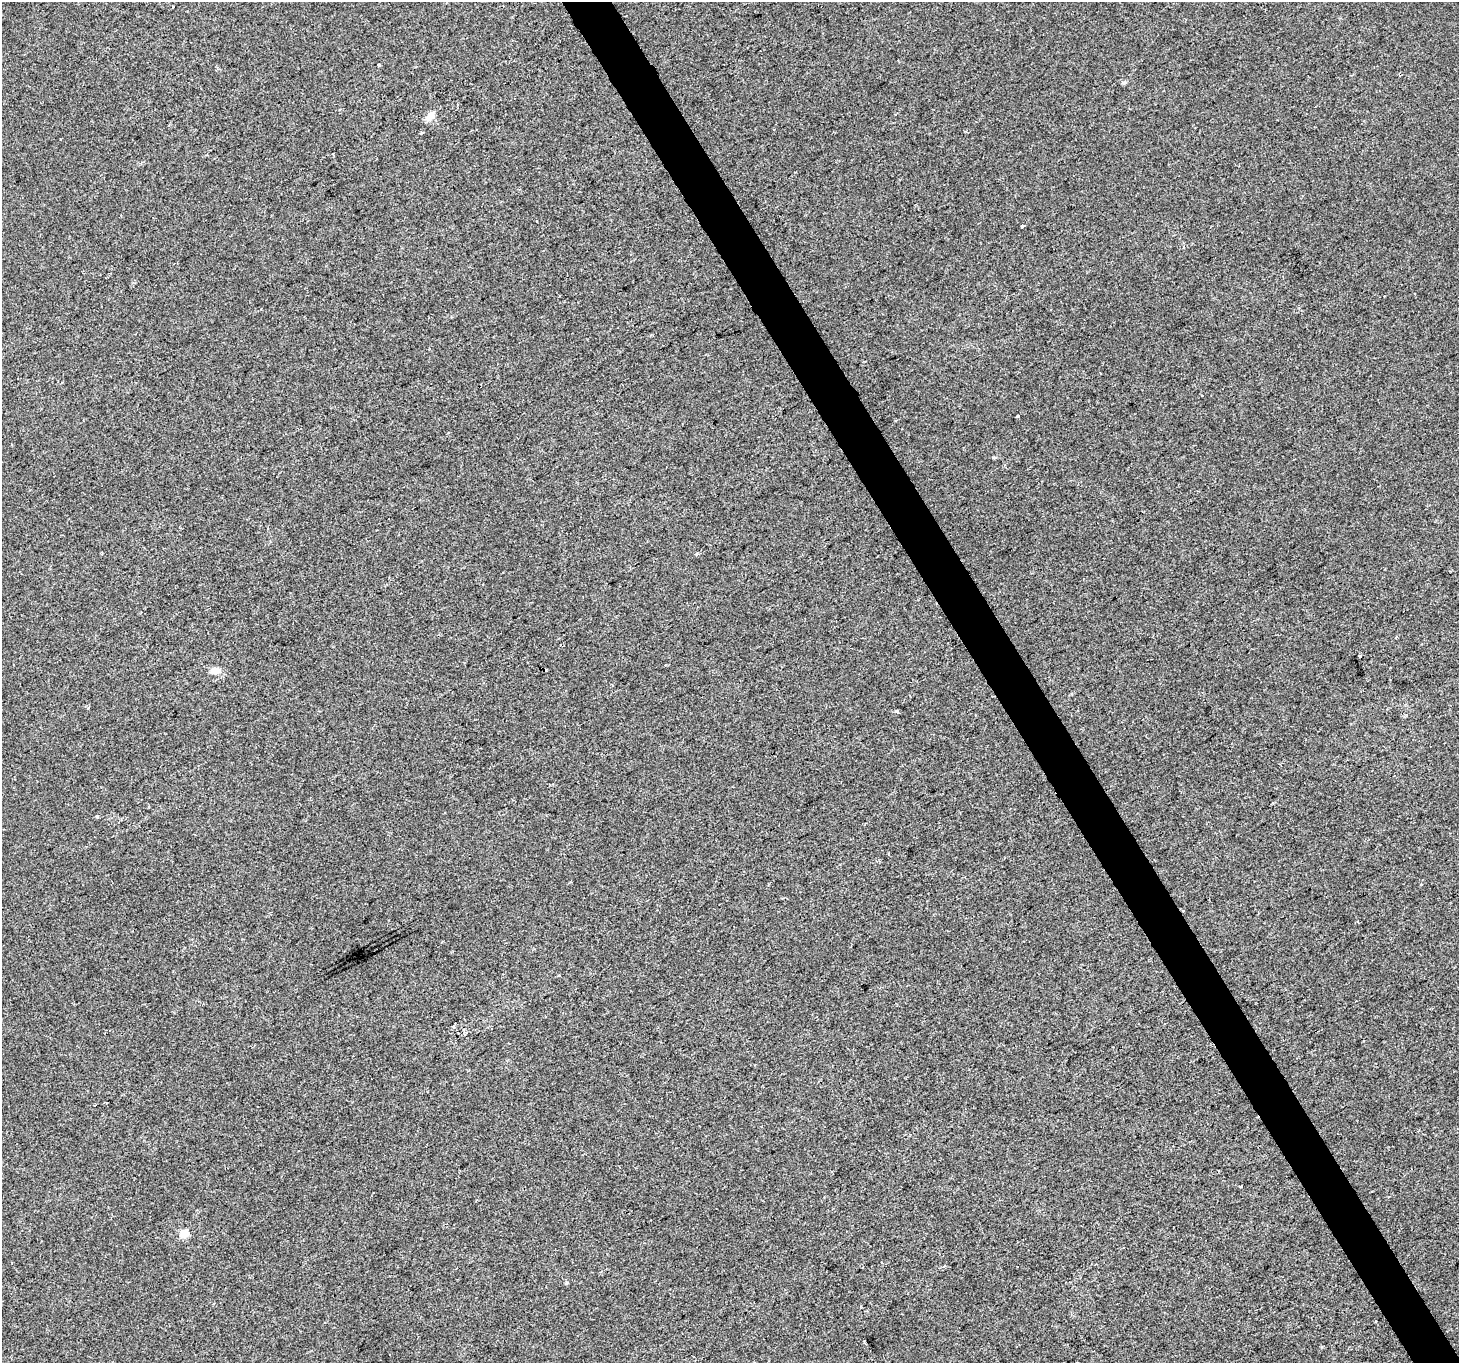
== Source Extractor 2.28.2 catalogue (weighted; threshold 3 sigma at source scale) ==
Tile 6 of 4 x 4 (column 2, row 2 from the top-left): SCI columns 1460-2916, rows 2894-4254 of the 5830 x 5725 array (HDU 1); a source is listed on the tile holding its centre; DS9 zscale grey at full resolution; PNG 1461 x 1365 px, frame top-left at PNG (2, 2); no overlay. Shown black and unused: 3% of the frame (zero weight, under 2 of 3 exposures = <1% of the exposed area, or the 3 px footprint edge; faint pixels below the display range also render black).
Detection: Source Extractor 2.28.2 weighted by HDU 2 'WHT'; one run over the whole footprint, this tile lists its part. Background 0.00705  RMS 0.0048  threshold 0.0216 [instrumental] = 3 sigma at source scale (4.5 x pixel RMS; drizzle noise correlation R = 1.50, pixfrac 1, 0.0396/0.0396 arcsec/px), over >= 5 px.
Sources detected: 22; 5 cosmic-ray / hot-pixel residue — not listed; the other 17 listed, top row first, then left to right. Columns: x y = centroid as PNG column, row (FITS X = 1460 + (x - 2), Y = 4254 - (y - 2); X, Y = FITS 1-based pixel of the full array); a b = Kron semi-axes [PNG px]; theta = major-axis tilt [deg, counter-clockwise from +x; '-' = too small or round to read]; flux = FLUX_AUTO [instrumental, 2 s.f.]
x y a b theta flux
172 7 3 2 - 0.61
378 64 3 3 - 1.1
1124 83 7 5 4 0.85
896 114 3 2 - 0.66
430 115 13 8 47 3.5
421 133 3 3 - 5.6
1022 226 3 3 - 2
1100 373 3 2 - 0.6
1018 416 3 3 - 0.84
1359 656 3 3 - 2.6
215 670 11 8 0 3.5
897 712 4 4 - 0.95
97 817 4 3 - 0.91
1421 884 4 2 - 0.35
184 1234 5 5 - 10
944 1266 5 3 - 0.62
566 1283 6 3 71 0.54
Unlisted compact peaks at least as high as the median listed source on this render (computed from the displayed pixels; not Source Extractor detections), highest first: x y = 993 457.